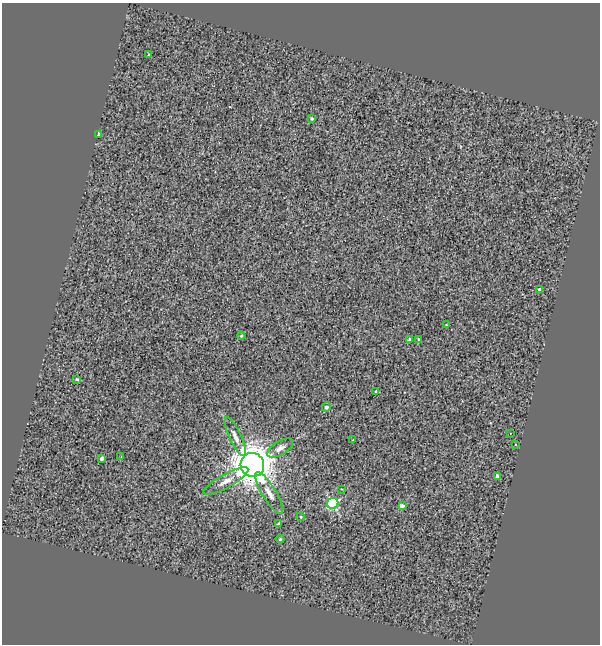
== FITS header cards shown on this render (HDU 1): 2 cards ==
NAXIS1  =                  598
NAXIS2  =                  642

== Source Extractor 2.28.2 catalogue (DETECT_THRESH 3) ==
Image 598 x 642 px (HDU 1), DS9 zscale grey, 1 PNG px = 1 image px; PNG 602 x 646 px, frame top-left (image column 1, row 642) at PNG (2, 3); each listed source drawn as its Kron ellipse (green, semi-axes under 4 px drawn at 4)
Background 0.376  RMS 5.8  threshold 17.4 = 3 sigma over >= 5 px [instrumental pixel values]
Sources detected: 28; all 28 listed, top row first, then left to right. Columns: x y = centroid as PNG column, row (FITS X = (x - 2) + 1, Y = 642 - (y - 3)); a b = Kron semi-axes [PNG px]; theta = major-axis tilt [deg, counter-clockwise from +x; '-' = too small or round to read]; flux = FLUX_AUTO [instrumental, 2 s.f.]
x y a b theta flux
149 55 4 3 - 5.0e+02
312 118 3 3 - 6.0e+02
98 134 4 3 - 9.3e+02
540 290 4 4 - 2.2e+03
446 325 3 2 - 2.8e+02
241 336 4 4 - 5.0e+02
419 339 3 2 - 4.6e+02
410 340 3 3 - 9.0e+02
77 379 4 3 - 6.7e+02
376 391 3 3 - 4.7e+02
326 407 5 4 - 1.4e+03
510 434 3 2 - 2.8e+02
235 437 21 6 -65 3.1e+03
353 440 3 2 - 6.3e+02
515 444 3 2 - 3.4e+02
280 448 14 6 31 2.5e+03
121 456 3 3 - 2.2e+02
102 458 4 3 - 1.8e+03
252 465 12 12 - 1.3e+06
497 476 4 4 - 2.2e+03
226 481 25 6 29 4.1e+03
342 489 4 2 - 2.7e+02
269 493 24 7 -59 3.8e+03
333 503 6 5 - 5.4e+04
402 506 4 4 - 2.3e+03
301 517 4 4 - 4.4e+02
279 524 4 3 - 9.2e+02
280 539 4 4 - 6.1e+02